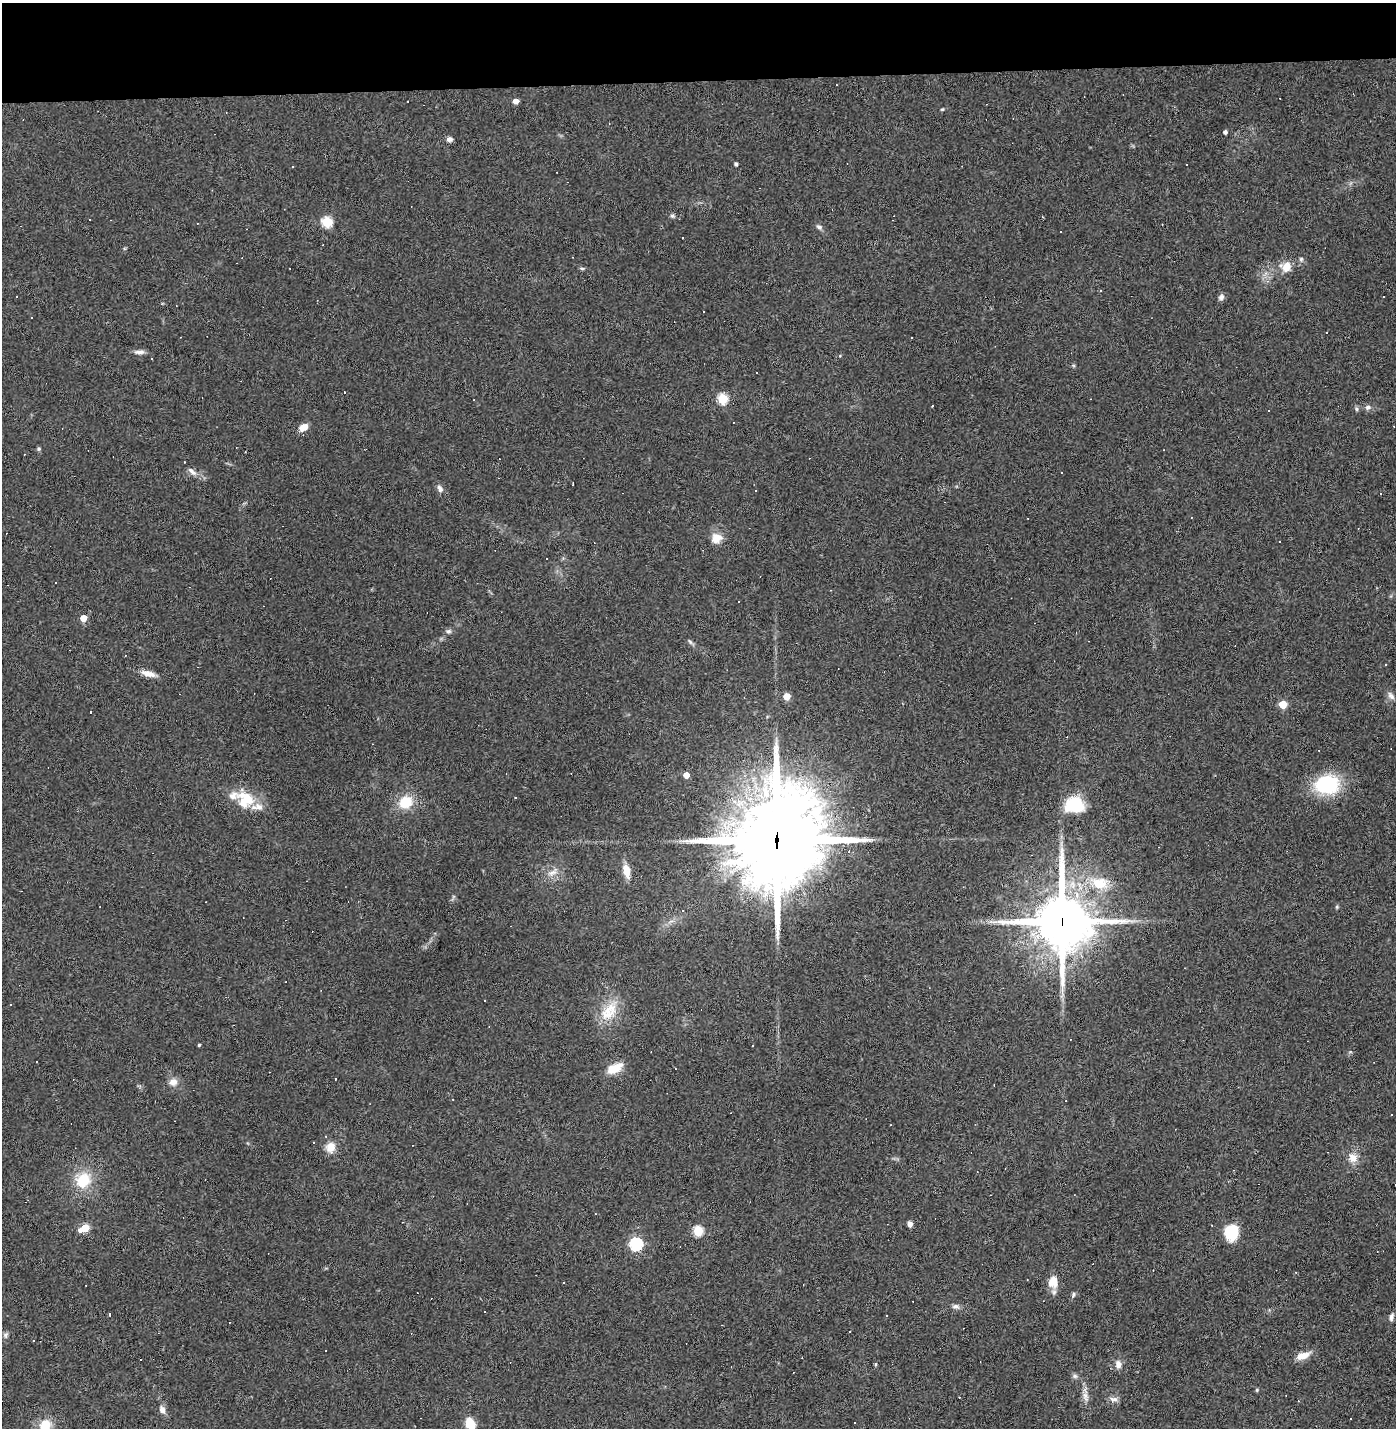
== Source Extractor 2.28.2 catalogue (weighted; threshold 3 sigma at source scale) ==
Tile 2 of 3 x 3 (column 2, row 1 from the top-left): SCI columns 1426-2819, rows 2853-4278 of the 4242 x 4278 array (HDU 1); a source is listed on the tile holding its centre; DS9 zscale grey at full resolution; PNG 1398 x 1430 px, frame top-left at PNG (2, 3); no overlay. Shown black and unused: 5% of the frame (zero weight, under 3 of 4 exposures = <1% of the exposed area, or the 3 px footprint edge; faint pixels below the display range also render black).
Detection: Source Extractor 2.28.2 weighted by HDU 2 'WHT'; one run over the whole footprint, this tile lists its part. Background 0.0416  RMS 0.005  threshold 0.0224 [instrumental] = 3 sigma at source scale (4.5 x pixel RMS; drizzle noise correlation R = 1.50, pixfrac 1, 0.05/0.05 arcsec/px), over >= 5 px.
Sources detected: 146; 56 cosmic-ray / hot-pixel residue — not listed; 4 inside a brighter listed object's ellipse — not listed separately; the other 86 listed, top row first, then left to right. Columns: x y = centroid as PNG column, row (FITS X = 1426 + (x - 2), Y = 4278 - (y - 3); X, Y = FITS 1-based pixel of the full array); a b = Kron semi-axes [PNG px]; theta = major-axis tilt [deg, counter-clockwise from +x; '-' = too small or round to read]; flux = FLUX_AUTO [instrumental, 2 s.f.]
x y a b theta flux
516 101 4 4 - 3.9
942 109 4 4 - 0.54
1225 132 4 4 - 1.6
449 139 7 6 - 1.7
736 164 4 3 - 1.2
292 166 3 3 - 0.78
672 216 7 5 -21 0.98
327 222 5 5 - 36
819 227 8 5 -31 1.4
1301 259 6 6 - 0.92
1286 267 11 11 - 6.8
582 268 6 4 -1 0.72
1267 281 6 5 - 1.3
1101 291 4 3 - 0.56
17 296 2 2 - 0.38
1221 297 9 7 47 1.6
703 312 3 3 - 3.6
1326 333 3 2 - 0.52
139 352 14 5 1 2.1
344 392 3 2 - 0.42
722 399 5 5 - 35
932 405 3 3 - 1.8
1368 407 8 6 7 1.6
1357 409 6 5 - 0.87
1269 411 2 2 - 0.43
303 427 9 6 31 4.8
39 449 5 5 - 0.72
192 471 14 6 -43 2.5
1062 473 3 3 - 0.84
440 489 10 7 -62 2.1
756 490 3 3 - 0.74
716 538 12 12 - 6.1
1280 541 3 2 - 0.49
739 601 2 2 - 0.53
83 618 5 4 - 7.5
448 631 7 6 - 1.4
690 642 9 4 -54 1
1385 664 3 3 - 4
148 673 19 7 -15 4.6
787 696 5 5 - 11
1391 696 13 6 -52 2
1283 704 5 5 - 16
91 711 3 3 - 0.89
686 775 4 4 - 5.3
1327 784 22 17 6 39
515 798 3 3 - 1.1
245 799 25 22 -47 14
406 802 15 13 28 13
1074 805 20 16 -3 21
777 840 34 26 82 8100
627 871 16 8 -78 5.8
553 872 16 8 30 3.9
1099 883 25 16 -13 14
1337 907 6 4 -73 0.59
1062 921 19 17 -84 2900
10 1005 3 2 - 0.38
609 1011 32 17 52 13
199 1045 3 3 - 0.59
615 1068 20 10 27 7.8
173 1082 10 9 - 3.5
313 1142 3 2 - 0.34
331 1147 12 11 - 5.4
1353 1158 13 12 - 5
83 1180 20 17 58 15
910 1224 6 5 - 2
85 1228 7 5 25 16
698 1231 5 5 - 34
1232 1232 16 14 72 15
636 1244 6 6 - 73
1053 1282 15 12 -89 6.4
1073 1295 8 5 72 0.98
956 1306 10 6 -5 1.7
109 1314 3 2 - 7.2
1391 1317 11 6 78 1.6
6 1335 8 6 69 1.3
1303 1356 18 8 19 5.4
875 1364 4 3 - 0.77
1118 1364 11 8 -84 2.9
1075 1376 8 6 -2 1.2
1257 1390 5 4 - 0.59
1085 1397 15 8 -78 3.2
1113 1399 13 7 -4 2.3
162 1410 9 6 -70 2.8
854 1423 3 2 - 0.5
470 1424 12 8 -68 9.3
45 1425 13 12 - 10
Overlapping masked pixels (flux is a lower limit): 2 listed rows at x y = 777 840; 1062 921
Isophote crosses this tile's border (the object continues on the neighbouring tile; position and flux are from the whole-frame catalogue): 2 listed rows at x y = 470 1424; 45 1425